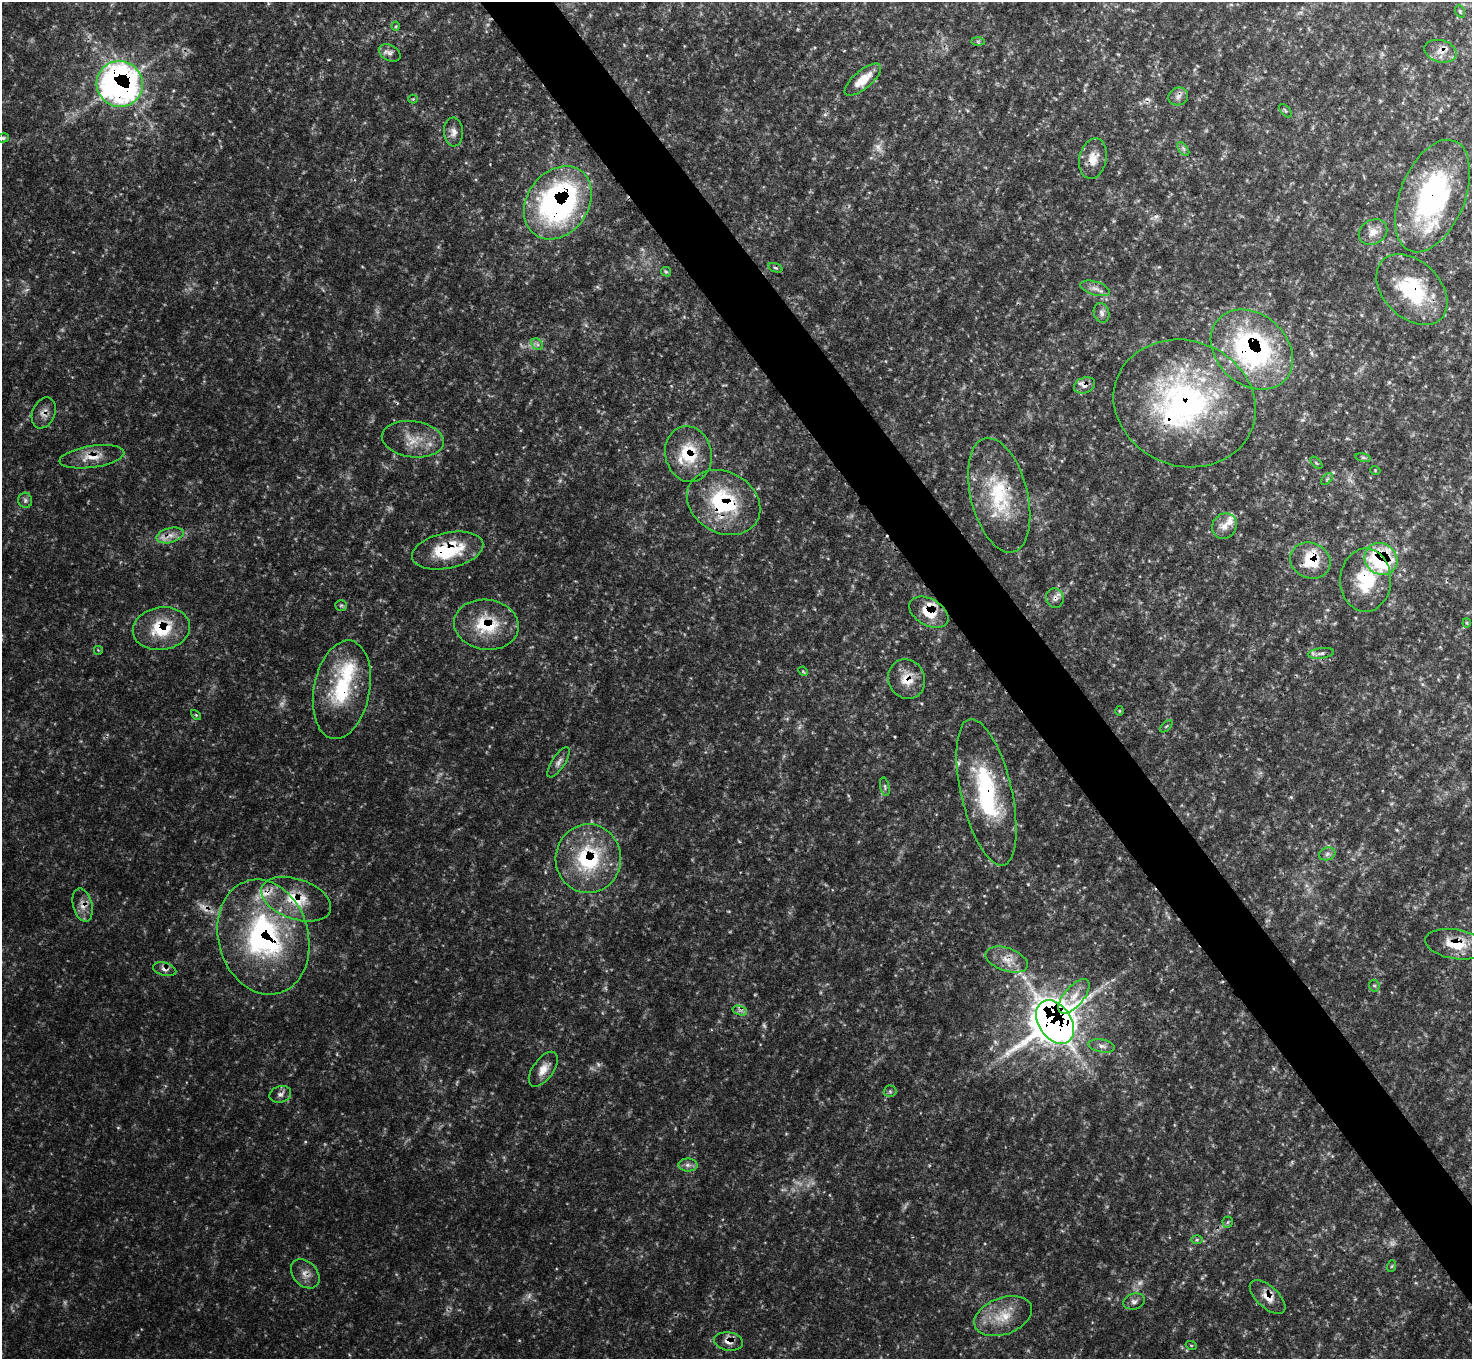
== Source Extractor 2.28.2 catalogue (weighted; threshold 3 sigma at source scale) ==
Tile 6 of 4 x 4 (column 2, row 2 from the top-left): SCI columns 1485-2954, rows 2889-4245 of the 5912 x 5912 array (HDU 1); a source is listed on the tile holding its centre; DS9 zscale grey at full resolution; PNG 1474 x 1361 px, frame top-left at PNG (2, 2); each listed source drawn as its Kron ellipse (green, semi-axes under 4 px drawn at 4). Shown black and unused: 5% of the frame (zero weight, under 3 of 4 exposures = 1% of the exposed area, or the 3 px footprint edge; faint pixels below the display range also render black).
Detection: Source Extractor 2.28.2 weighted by HDU 2 'WHT'; one run over the whole footprint, this tile lists its part. Background 0.146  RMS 0.0053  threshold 0.0238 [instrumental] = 3 sigma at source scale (4.5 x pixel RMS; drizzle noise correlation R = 1.50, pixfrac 1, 0.05/0.05 arcsec/px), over >= 5 px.
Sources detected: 113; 13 too faint to see at this stretch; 3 cosmic-ray / hot-pixel residue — neither listed nor drawn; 11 inside a brighter listed object's ellipse — not listed separately; the other 86 listed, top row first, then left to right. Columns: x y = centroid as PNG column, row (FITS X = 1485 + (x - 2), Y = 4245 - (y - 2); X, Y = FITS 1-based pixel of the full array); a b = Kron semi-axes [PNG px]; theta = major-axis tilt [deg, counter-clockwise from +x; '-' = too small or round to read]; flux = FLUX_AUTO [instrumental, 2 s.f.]
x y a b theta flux
1460 11 6 4 -70 0.74
396 26 4 4 - 0.73
978 41 7 4 -1 0.88
1440 51 16 11 -15 5.4
390 53 11 7 -29 2.7
863 80 22 9 40 10
120 84 23 23 - 230
1178 96 10 8 24 2.7
413 99 4 4 - 0.54
1285 111 8 4 -46 0.93
453 132 14 9 -88 3.7
3 138 6 4 15 0.81
1183 149 8 4 -53 1.2
1093 159 20 13 77 8
1433 196 59 32 68 94
558 203 39 30 54 150
1373 232 15 12 33 5.4
775 268 7 4 -19 0.94
666 272 5 4 - 0.78
1095 288 15 6 -17 3.4
1412 289 41 28 -45 40
1101 313 10 7 -75 2.4
537 344 7 5 -46 1.4
1252 350 45 35 -42 110
1085 385 11 7 20 2.9
1185 403 72 62 -21 150
44 413 16 11 67 4.3
413 439 31 18 -8 13
688 454 28 23 -77 23
92 457 33 11 8 9.4
1363 458 8 4 -9 1
1316 463 7 3 -45 0.62
1375 470 5 3 - 0.41
1327 479 7 4 46 0.94
999 495 59 28 -76 42
25 500 8 7 - 1.6
724 502 38 30 -30 47
1225 526 13 12 - 4.9
170 535 14 7 15 4.2
448 550 36 18 12 30
1381 559 17 15 -35 60
1310 561 21 17 -22 17
1366 580 32 25 88 26
1055 598 10 8 -71 2.8
341 605 6 5 - 0.85
929 612 21 13 -29 13
1467 623 4 4 - 0.62
486 625 32 25 -8 26
161 629 29 21 8 25
98 650 5 5 - 0.61
1321 653 13 5 8 2.1
803 671 5 4 - 0.52
907 679 20 18 -65 10
342 690 50 28 79 41
1119 711 5 3 - 0.49
196 715 6 3 -45 0.62
1166 726 7 3 45 0.62
559 762 17 6 58 2.7
885 787 9 4 -78 1.2
986 792 75 25 -77 64
1327 854 8 6 16 1.8
588 859 34 33 - 48
296 899 36 20 -19 23
83 905 17 9 -75 4.9
263 937 58 45 -74 120
1456 944 31 14 -9 15
1007 960 22 11 -19 7.8
165 969 12 6 -15 2.6
1374 986 6 5 - 1
1074 996 21 10 49 7.9
740 1011 7 4 -19 1.5
1055 1022 24 16 -56 400
1102 1046 13 6 -10 2.9
543 1069 20 10 54 6.1
890 1091 6 6 - 1.1
280 1094 11 8 16 2.6
688 1165 9 6 -1 2.3
1228 1222 5 5 - 0.84
1197 1240 6 4 1 0.74
1392 1266 6 3 71 0.68
305 1274 17 12 -47 4.9
1268 1297 22 11 -42 6.6
1134 1301 11 8 16 2.3
1003 1316 30 18 20 16
728 1341 14 9 -9 4.3
1191 1345 5 3 - 0.51
Overlapping masked pixels (flux is a lower limit): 38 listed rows (the first 20) at x y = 1440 51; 863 80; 120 84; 1093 159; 1433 196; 558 203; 1412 289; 1252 350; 1085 385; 1185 403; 44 413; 688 454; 92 457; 999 495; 724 502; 170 535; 448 550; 1381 559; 1310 561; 1366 580